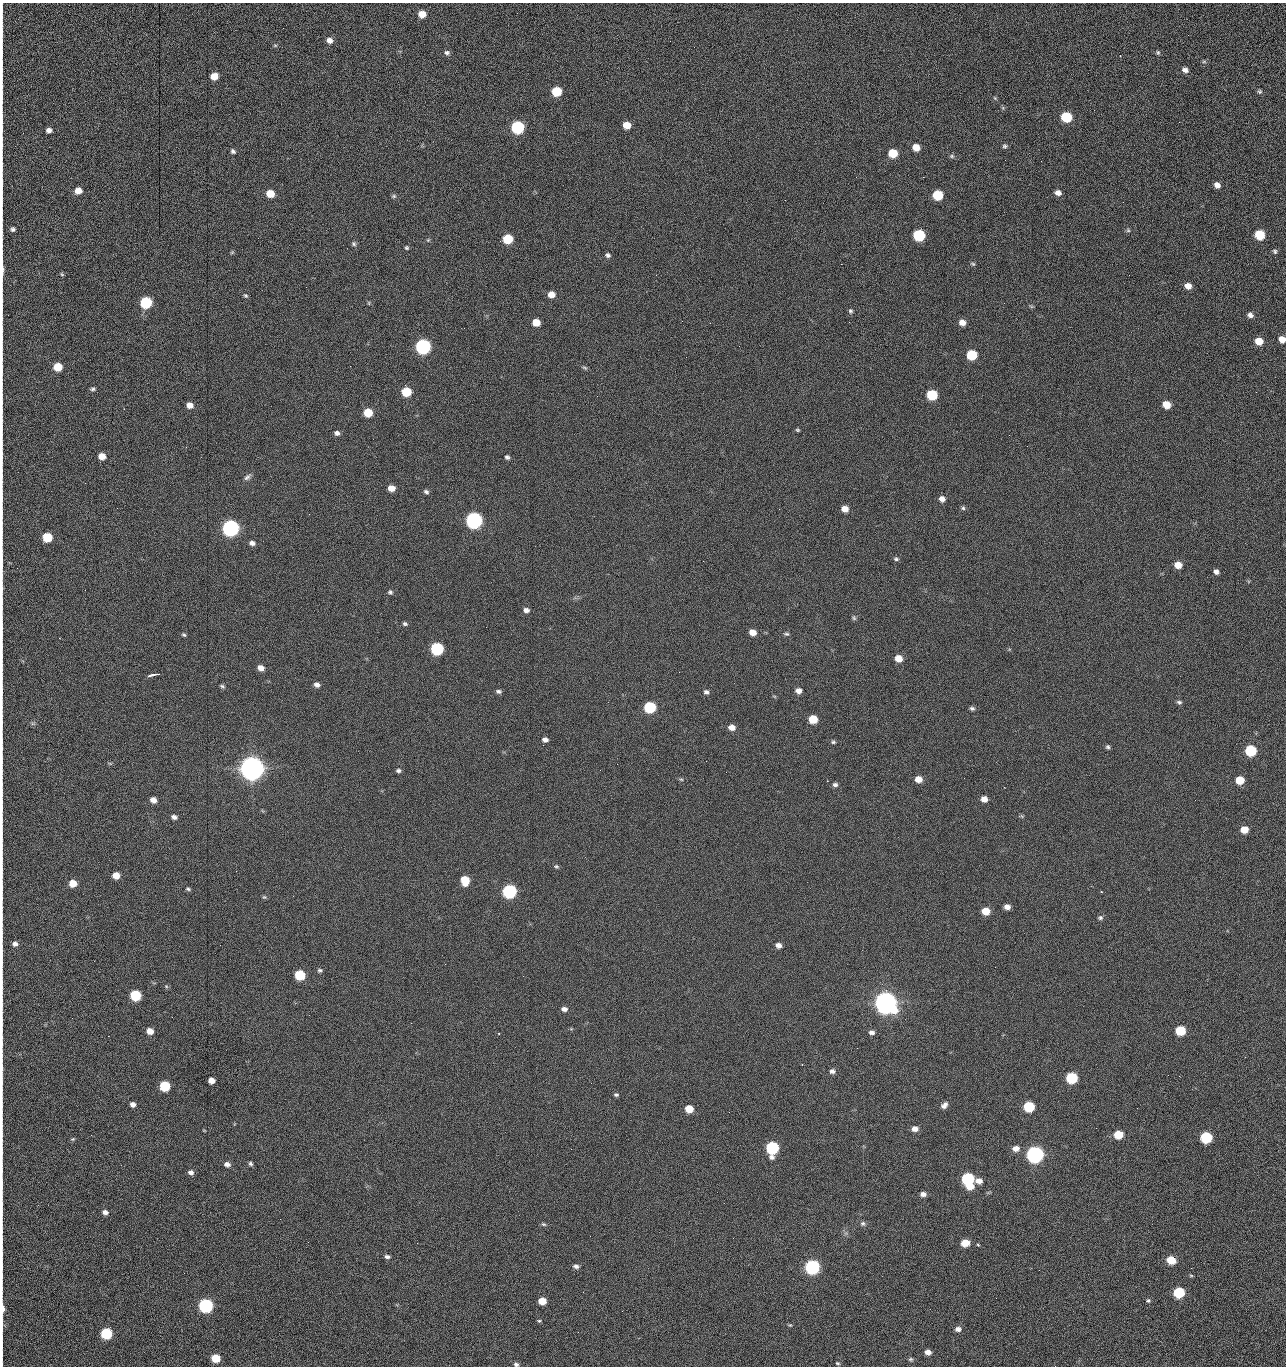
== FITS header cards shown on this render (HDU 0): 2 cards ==
NAXIS1  =                 1284 /fastest changing axis
NAXIS2  =                 1364 /next to fastest changing axis

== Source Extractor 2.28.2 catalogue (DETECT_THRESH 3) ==
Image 1284 x 1364 px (HDU 0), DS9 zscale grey, 1 PNG px = 1 image px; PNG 1288 x 1368 px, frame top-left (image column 1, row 1364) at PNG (2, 3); no overlay
Background 150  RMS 15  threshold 45.1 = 3 sigma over >= 5 px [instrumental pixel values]
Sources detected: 252; all 252 listed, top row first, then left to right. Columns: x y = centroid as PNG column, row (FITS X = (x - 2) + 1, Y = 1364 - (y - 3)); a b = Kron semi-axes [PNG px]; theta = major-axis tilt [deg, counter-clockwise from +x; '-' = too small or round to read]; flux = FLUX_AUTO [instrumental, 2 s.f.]
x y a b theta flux
422 14 6 6 - 1.3e+04
2 29 21 2 90 4.5e+03
1188 35 3 2 - 7.4e+02
329 40 7 6 - 5.4e+03
670 41 2 2 - 1.5e+03
275 45 6 4 0 1.2e+03
2 52 11 2 90 2.1e+03
1158 52 6 5 - 1.6e+03
447 53 7 6 - 2.7e+03
1204 62 6 4 1 1.5e+03
1185 70 8 6 -18 4.2e+03
214 76 6 5 - 1.3e+04
2 86 7 2 86 1.3e+03
556 91 7 6 - 4.1e+04
1260 92 6 6 - 1.7e+03
995 98 6 4 -45 1.2e+03
1003 108 7 4 -72 1.2e+03
1066 117 7 6 - 5.9e+04
1179 122 3 2 - 7.9e+02
627 125 6 6 - 1.4e+04
517 127 7 7 - 1.6e+05
2 128 17 2 90 3.2e+03
49 130 5 5 - 4.7e+03
1005 146 5 5 - 2.0e+03
916 147 7 6 - 1.2e+04
233 151 6 5 - 2.4e+03
893 153 7 6 - 2.7e+04
952 156 7 5 -22 1.7e+03
1005 160 2 2 - 8.4e+02
1041 161 2 2 - 1.2e+03
2 165 10 2 90 1.7e+03
856 177 2 2 - 1.6e+03
923 177 2 2 - 2.0e+04
2 183 17 2 90 3.0e+03
1217 185 6 5 - 5.9e+03
78 191 6 6 - 1.0e+04
1058 193 7 5 -14 5.5e+03
270 194 6 6 - 1.9e+04
937 195 7 6 - 5.0e+04
394 196 7 5 15 1.7e+03
2 201 10 2 90 1.8e+03
1123 202 2 2 - 5.1e+02
13 229 6 5 - 2.4e+03
1128 230 5 5 - 1.6e+03
919 235 7 6 - 1.0e+05
1260 235 7 6 - 4.2e+04
508 239 7 6 - 3.9e+04
428 240 5 4 - 1.2e+03
354 244 6 5 - 2.0e+03
407 248 5 4 - 1.5e+03
1275 251 7 5 -63 2.0e+03
232 252 5 4 - 1.1e+03
608 255 6 5 - 2.8e+03
841 264 2 2 - 1.8e+04
973 264 7 4 -19 1.4e+03
2 269 25 3 -89 6.5e+03
62 274 6 4 -45 1.2e+03
1188 286 7 6 - 7.5e+03
306 287 2 2 - 4.0e+02
551 294 7 6 - 9.4e+03
246 296 6 5 - 1.6e+03
2 300 9 2 90 1.5e+03
146 303 7 6 - 9.8e+04
369 303 6 4 -89 1.0e+03
1031 306 7 4 -19 1.2e+03
850 311 7 6 - 2.2e+03
1250 315 7 6 - 4.0e+03
536 322 6 5 - 1.5e+04
849 322 2 2 - 5.3e+02
962 322 7 6 - 7.8e+03
710 323 2 2 - 2.4e+03
2 329 13 2 90 2.6e+03
1282 339 6 6 - 9.7e+03
1259 341 7 6 - 1.6e+04
423 346 7 7 - 3.0e+05
972 355 7 6 - 5.7e+04
350 366 2 2 - 1.7e+03
58 367 6 6 - 2.4e+04
585 368 8 4 -27 1.7e+03
2 370 15 2 90 2.3e+03
93 389 6 4 5 2.0e+03
406 392 7 6 - 3.6e+04
1256 392 2 2 - 1.1e+03
932 395 7 6 - 5.8e+04
189 405 6 5 - 7.9e+03
1166 405 6 6 - 1.8e+04
368 413 6 6 - 2.8e+04
797 430 5 4 - 1.4e+03
337 433 6 5 - 3.5e+03
1009 435 2 2 - 8.6e+02
186 447 3 2 - 2.0e+03
2 453 9 2 90 1.8e+03
102 456 6 5 - 1.1e+04
507 457 6 5 - 2.2e+03
247 477 11 6 41 3.4e+03
85 483 2 2 - 6.9e+02
391 488 6 5 - 9.7e+03
426 492 7 5 -32 2.4e+03
2 498 10 2 90 1.6e+03
942 499 6 6 - 5.6e+03
963 508 6 6 - 1.8e+03
845 509 6 5 - 8.5e+03
2 512 9 2 90 1.5e+03
474 520 7 7 - 5.0e+05
230 528 7 7 - 5.3e+05
47 537 6 6 - 4.0e+04
252 543 6 5 - 3.9e+03
896 559 6 5 - 1.9e+03
2 565 10 2 90 1.7e+03
1178 565 6 5 - 1.3e+04
1216 572 5 5 - 3.7e+03
2 587 18 3 -88 3.7e+03
390 592 6 5 - 2.1e+03
526 610 7 6 - 4.0e+03
854 618 7 5 -74 1.8e+03
405 624 6 5 - 2.0e+03
2 627 10 2 90 1.7e+03
753 632 6 5 - 9.8e+03
786 634 7 5 -1 1.9e+03
184 635 5 4 - 1.6e+03
437 649 7 6 - 1.6e+05
898 658 6 6 - 1.3e+04
261 668 7 5 -24 7.3e+03
679 672 2 2 - 9.9e+02
156 674 6 2 5 2.8e+03
150 675 6 3 23 2.3e+03
2 676 12 2 90 2.0e+03
317 685 7 5 -19 4.1e+03
222 686 7 4 -16 1.8e+03
498 691 7 5 -13 2.6e+03
798 691 6 5 - 5.7e+03
706 692 7 6 - 2.7e+03
774 696 6 4 -19 1.1e+03
1179 702 7 5 -18 2.1e+03
650 707 7 6 - 9.4e+04
972 708 6 5 - 2.4e+03
813 719 6 6 - 2.7e+04
732 727 7 6 - 7.5e+03
545 740 6 5 - 4.1e+03
833 742 6 5 - 1.8e+03
543 745 2 2 - 2.2e+03
1108 747 6 5 - 2.0e+03
1250 751 7 6 - 7.6e+04
706 761 2 2 - 1.6e+03
617 764 2 2 - 2.1e+03
252 768 8 8 - 2.2e+06
398 771 6 5 - 2.4e+03
726 772 2 2 - 1.7e+03
681 779 5 5 - 1.4e+03
918 779 6 5 - 1.0e+04
1240 780 6 6 - 2.4e+04
835 785 6 5 - 2.8e+03
984 799 6 5 - 7.6e+03
153 800 6 5 - 6.7e+03
2 807 12 2 90 2.0e+03
174 817 6 5 - 3.7e+03
1244 830 6 5 - 1.5e+04
556 866 6 5 - 1.7e+03
116 875 6 5 - 1.2e+04
465 880 7 6 - 2.7e+04
73 883 6 5 - 1.5e+04
2 888 10 2 90 1.6e+03
188 889 7 4 -16 1.6e+03
509 891 7 6 - 2.4e+05
264 897 7 5 -1 1.5e+03
1007 907 6 5 - 5.7e+03
986 911 6 5 - 1.8e+04
1100 918 6 5 - 2.2e+03
15 944 6 5 - 3.9e+03
778 945 6 5 - 5.8e+03
320 970 6 5 - 1.8e+03
300 975 7 6 - 6.0e+04
523 976 2 2 - 1.4e+03
166 986 6 4 -45 1.3e+03
2 988 10 2 90 1.4e+03
135 995 7 6 - 7.3e+04
885 1003 8 8 - 1.8e+06
564 1009 7 5 -10 4.2e+03
411 1023 2 2 - 3.7e+03
150 1031 6 5 - 1.0e+04
1180 1031 6 6 - 4.8e+04
872 1032 6 5 - 3.6e+03
499 1033 2 2 - 7.8e+02
857 1048 2 2 - 9.2e+02
1245 1057 3 2 - 1.3e+03
2 1068 11 3 -86 2.2e+03
832 1071 7 6 - 3.5e+03
1179 1076 3 2 - 1.7e+03
1071 1078 7 6 - 8.7e+04
211 1081 6 5 - 8.6e+03
165 1086 6 6 - 6.3e+04
616 1095 6 4 -8 1.8e+03
133 1104 5 4 - 4.9e+03
944 1105 8 5 48 4.5e+03
1029 1107 7 6 - 7.1e+04
689 1109 6 5 - 2.0e+04
729 1112 2 2 - 6.5e+02
915 1129 6 5 - 6.7e+03
204 1130 5 3 - 7.6e+02
2 1134 9 2 90 1.4e+03
91 1135 2 2 - 1.7e+03
1118 1135 6 6 - 3.1e+04
1206 1137 7 6 - 9.8e+04
73 1139 5 4 - 1.2e+03
772 1148 7 7 - 1.5e+05
1016 1148 7 6 - 7.7e+03
571 1149 2 2 - 6.5e+02
1035 1154 7 7 - 6.3e+05
227 1164 7 6 - 4.5e+03
250 1164 5 4 - 2.1e+03
191 1172 6 5 - 3.8e+03
967 1179 7 6 - 1.4e+05
979 1181 8 5 -1 6.6e+03
2 1184 16 2 90 2.6e+03
970 1186 7 6 - 1.8e+04
923 1194 6 5 - 4.5e+03
2 1211 16 2 90 2.4e+03
105 1212 6 5 - 4.0e+03
280 1219 2 2 - 1.4e+03
863 1223 6 6 - 2.2e+03
544 1224 7 4 -25 1.6e+03
2 1239 16 2 90 2.7e+03
308 1242 2 2 - 1.2e+03
417 1243 2 2 - 3.6e+03
965 1243 6 5 - 1.9e+04
387 1257 7 5 -17 2.9e+03
1171 1260 6 5 - 2.6e+04
2 1266 10 2 90 1.9e+03
576 1266 7 5 -10 3.3e+03
812 1267 7 6 - 3.0e+05
1191 1275 6 4 -1 1.1e+03
1179 1293 7 6 - 7.7e+04
996 1298 2 2 - 1.8e+03
542 1301 6 5 - 1.7e+04
1148 1301 6 5 - 1.8e+03
206 1305 7 6 - 2.3e+05
3 1309 11 3 88 8.0e+03
622 1311 2 2 - 5.0e+02
539 1321 4 4 - 1.2e+03
2 1324 19 2 89 2.6e+03
790 1325 5 4 - 1.1e+03
958 1329 7 6 - 4.5e+03
578 1332 2 2 - 2.4e+03
106 1333 7 6 - 8.9e+04
2 1347 9 2 90 1.9e+03
928 1352 6 5 - 6.4e+03
215 1358 6 5 - 2.9e+04
911 1359 6 5 - 1.7e+03
2 1362 11 2 90 1.5e+03
837 1363 5 3 - 1.3e+03
516 1364 6 5 - 2.6e+03
1055 1366 2 2 - 1.4e+03
At the frame edge (FLAGS 8, measured only in part): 34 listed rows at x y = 2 29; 2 52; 2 86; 2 128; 2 165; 2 183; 2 201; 2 269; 2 300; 2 329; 1282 339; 2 370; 2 453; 2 498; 2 512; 2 565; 2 587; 2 627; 2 676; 2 807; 2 888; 2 988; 2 1068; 2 1134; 2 1184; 2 1211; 2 1239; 2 1266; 3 1309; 2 1324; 2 1347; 2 1362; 516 1364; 1055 1366

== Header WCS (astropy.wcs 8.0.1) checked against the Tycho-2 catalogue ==
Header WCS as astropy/WCSLIB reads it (CRVAL/CRPIX/CD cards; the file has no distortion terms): RA---TAN/DEC--TAN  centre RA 15:41:40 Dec +52:00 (235.42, +51.99 deg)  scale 1.26 arcsec/px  FOV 26.9' x 28.5'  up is +92 deg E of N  parity flipped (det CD > 0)
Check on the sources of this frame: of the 60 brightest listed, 10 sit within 2.0 arcsec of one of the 11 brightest Tycho-2 stars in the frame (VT <= 12.29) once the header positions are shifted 0.50 arcsec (0.31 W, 0.39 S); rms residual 1.06 arcsec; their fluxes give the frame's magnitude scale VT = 25.20 - 2.5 log10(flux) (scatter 0.08 mag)
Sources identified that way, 10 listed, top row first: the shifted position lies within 2.0 arcsec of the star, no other Tycho-2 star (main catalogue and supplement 1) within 4.0 arcsec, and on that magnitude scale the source's flux lands within +1.5 / -3 mag of the star's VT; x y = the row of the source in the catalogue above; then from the Tycho-2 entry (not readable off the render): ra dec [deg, ICRS J2000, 3 dp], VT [Tycho-2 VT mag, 2 dp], TYC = Tycho-2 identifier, HIP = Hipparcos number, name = IAU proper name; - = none
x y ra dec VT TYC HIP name
423 346 235.614 +52.064 11.61 3489-1132-1 - -
474 520 235.514 +52.049 11.19 3489-1407-1 - -
230 528 235.515 +52.133 11.12 3489-1380-1 - -
252 768 235.378 +52.130 9.31 3489-1322-1 76850 -
509 891 235.303 +52.042 11.52 3489-958-1 - -
885 1003 235.232 +51.912 9.59 3489-824-1 - -
1035 1154 235.143 +51.862 10.97 3489-1016-1 - -
967 1179 235.131 +51.886 12.29 3489-908-1 - -
812 1267 235.084 +51.941 11.45 3489-1346-1 - -
206 1305 235.075 +52.152 11.74 3489-912-1 - -